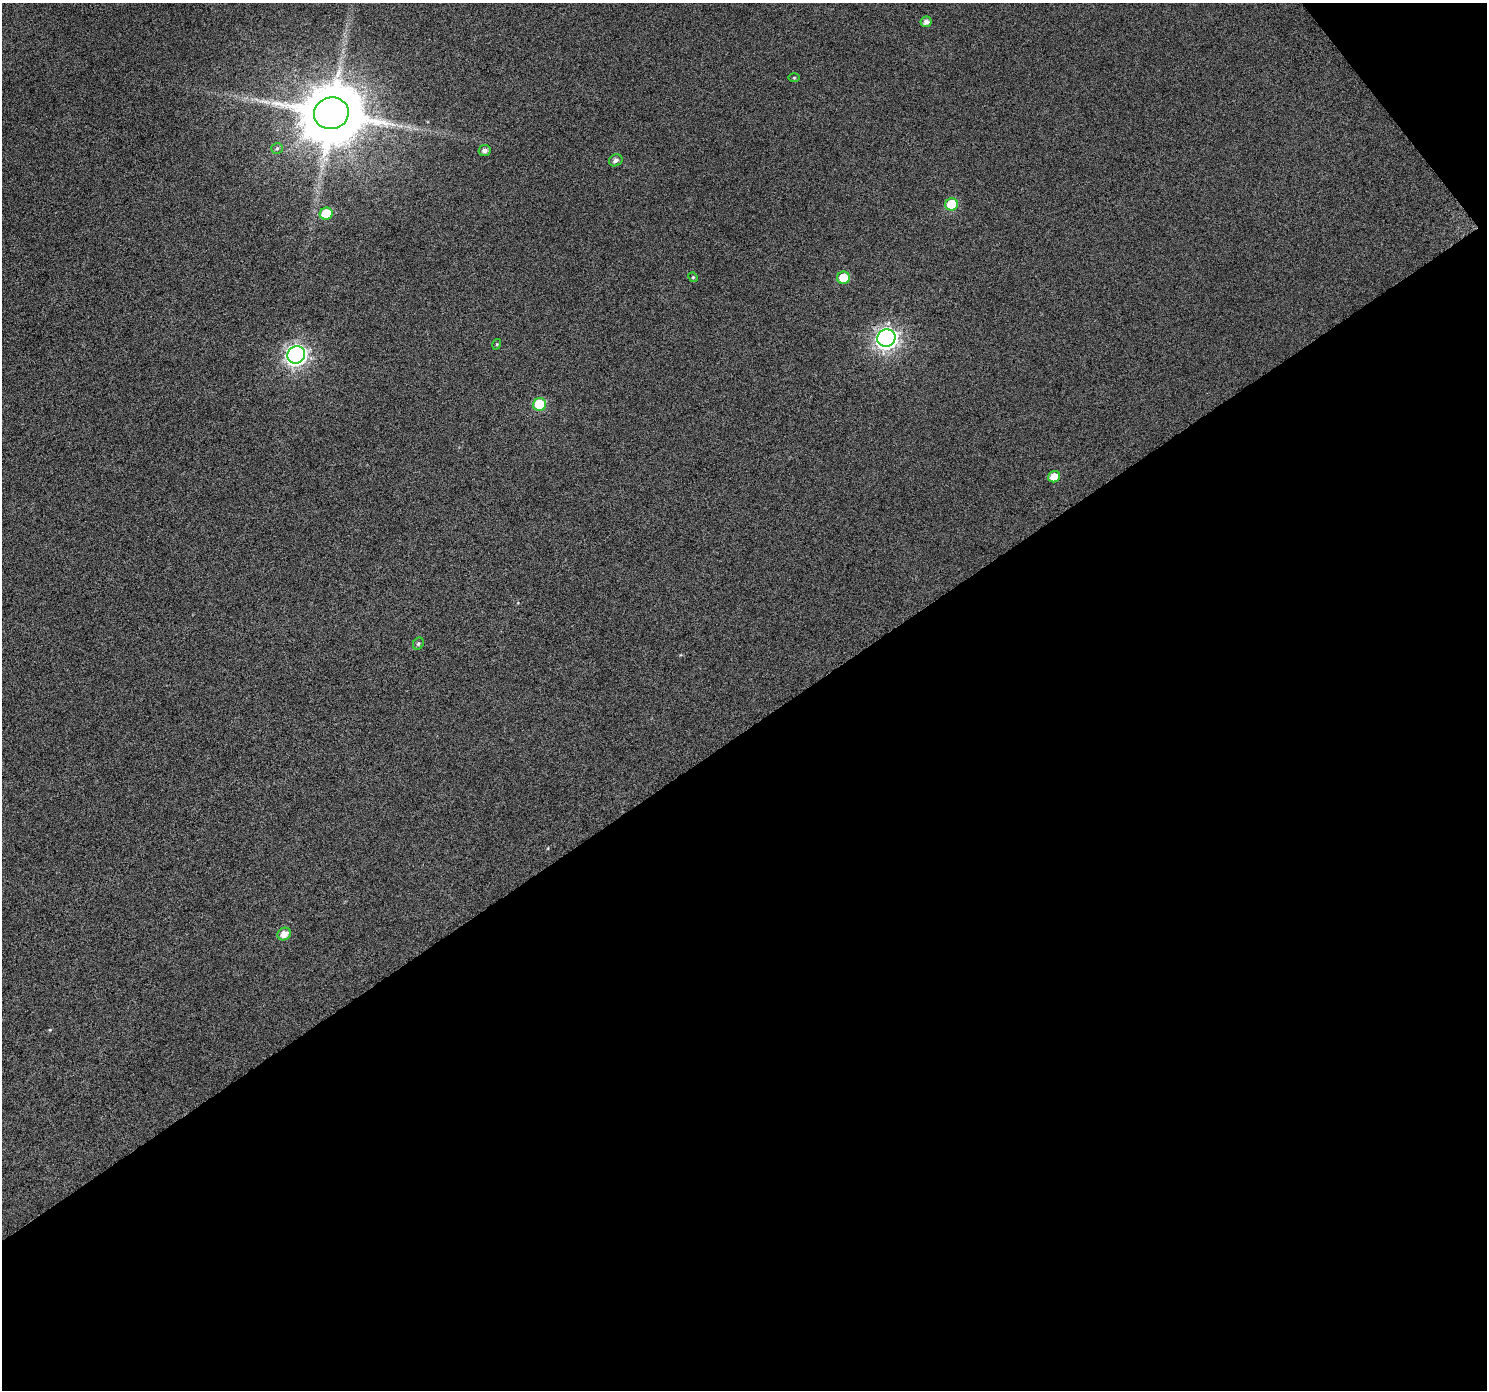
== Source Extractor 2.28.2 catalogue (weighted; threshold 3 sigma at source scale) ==
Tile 4 of 2 x 2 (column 2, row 2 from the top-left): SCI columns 1492-2976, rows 96-1483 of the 2978 x 2949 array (HDU 1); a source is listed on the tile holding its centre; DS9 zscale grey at full resolution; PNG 1489 x 1392 px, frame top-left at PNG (2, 3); each listed source drawn as its Kron ellipse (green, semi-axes under 4 px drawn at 4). Shown black and unused: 49% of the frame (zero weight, under 4 of 7 exposures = <1% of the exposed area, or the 3 px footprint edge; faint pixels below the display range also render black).
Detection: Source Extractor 2.28.2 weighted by HDU 2 'WHT'; one run over the whole footprint, this tile lists its part. Background 0.0246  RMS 0.0061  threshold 0.025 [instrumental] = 3 sigma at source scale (4.09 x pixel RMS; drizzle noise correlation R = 1.36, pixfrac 0.8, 0.0396/0.0396 arcsec/px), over >= 5 px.
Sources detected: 17; all 17 listed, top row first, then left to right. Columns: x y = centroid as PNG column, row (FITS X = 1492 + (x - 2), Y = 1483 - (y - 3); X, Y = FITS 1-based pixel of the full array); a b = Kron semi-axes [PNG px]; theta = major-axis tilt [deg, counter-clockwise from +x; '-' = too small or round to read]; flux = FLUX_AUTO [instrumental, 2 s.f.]
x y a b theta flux
926 22 5 5 - 2.6
794 78 5 3 - 0.55
331 113 17 16 - 4200
277 148 6 5 - 0.96
485 150 6 5 - 2.3
616 160 7 6 - 2.1
952 204 6 6 - 20
326 214 6 6 - 18
693 277 5 4 - 0.71
843 278 6 6 - 11
886 338 9 8 - 270
497 344 5 3 - 0.58
296 355 9 8 - 230
540 404 6 6 - 25
1054 477 6 5 - 6.8
418 644 6 5 - 1
284 934 7 6 - 4.8